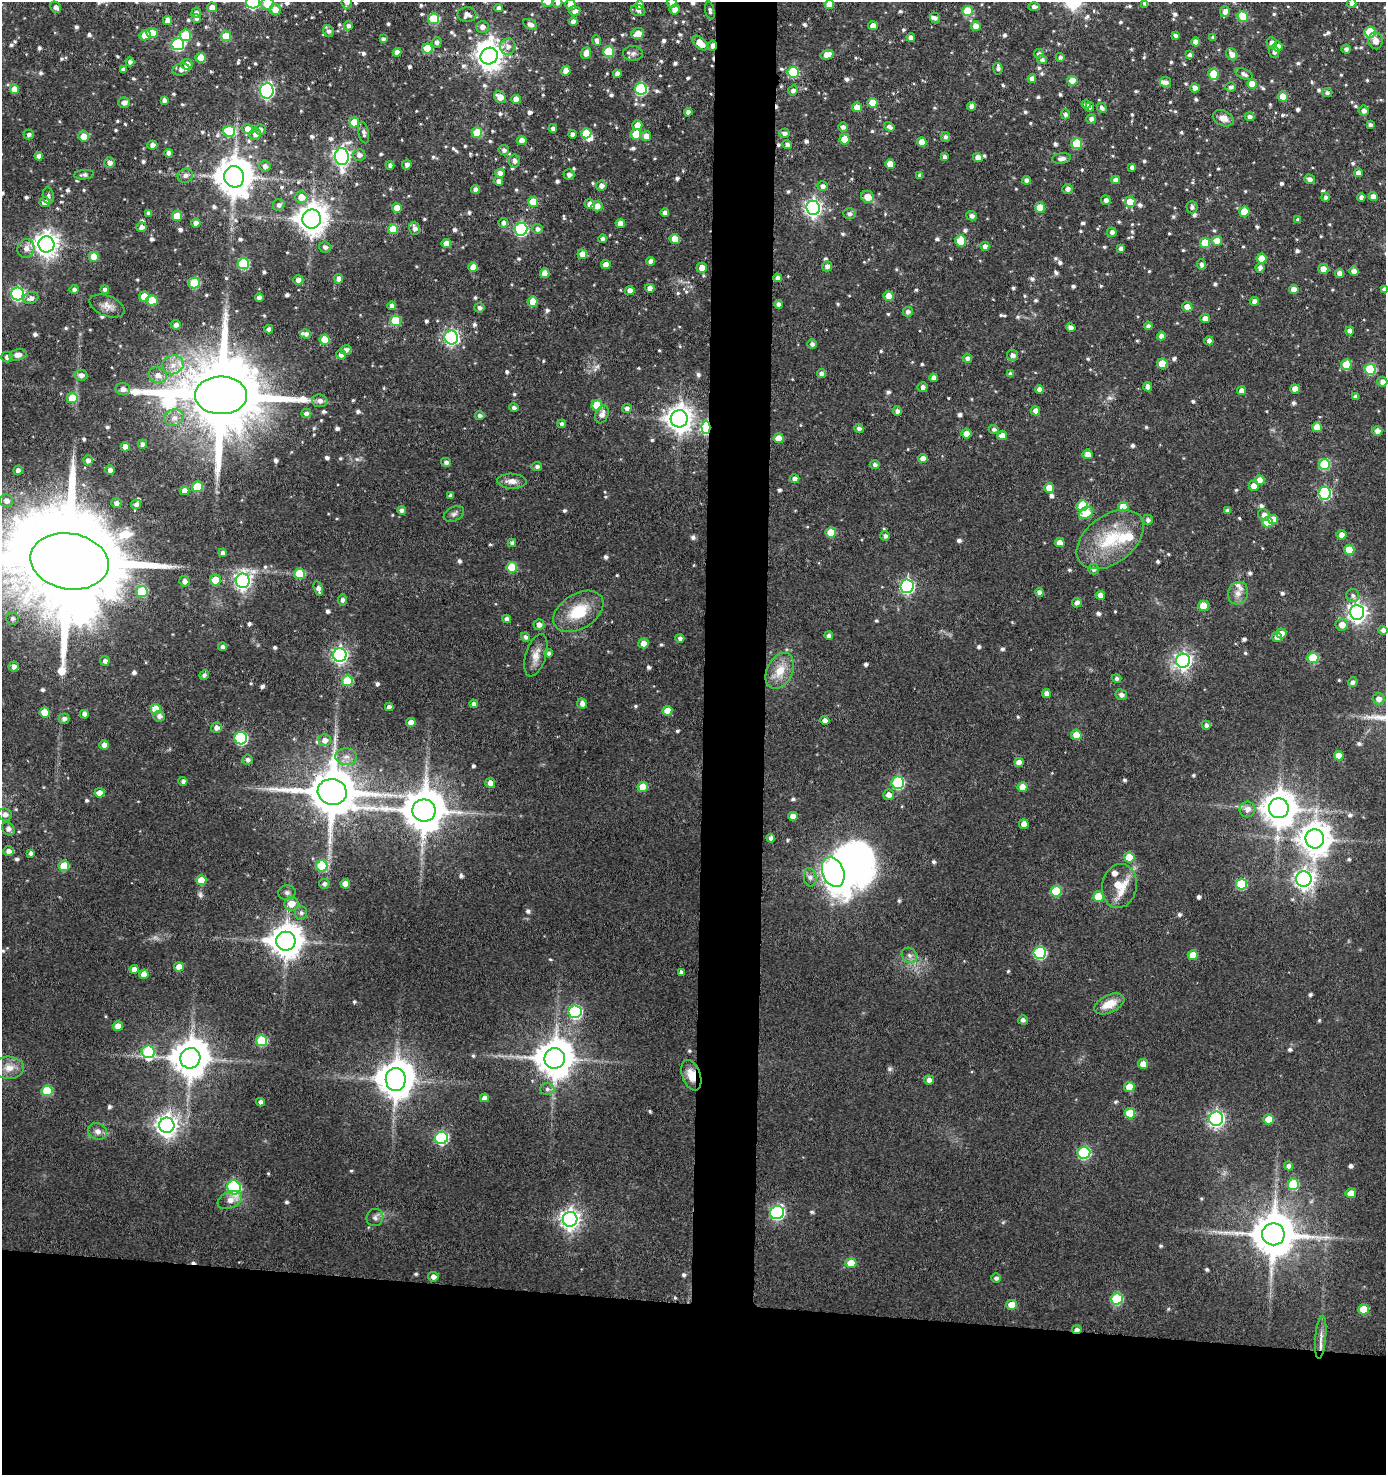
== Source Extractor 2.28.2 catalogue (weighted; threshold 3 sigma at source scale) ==
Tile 8 of 3 x 3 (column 2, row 3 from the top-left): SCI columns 1488-2871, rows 4-1476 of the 4449 x 4424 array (HDU 1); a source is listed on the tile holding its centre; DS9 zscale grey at full resolution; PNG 1388 x 1477 px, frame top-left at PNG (2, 2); each listed source drawn as its Kron ellipse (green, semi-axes under 4 px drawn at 4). Shown black and unused: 16% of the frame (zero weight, under 3 of 5 exposures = <1% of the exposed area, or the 3 px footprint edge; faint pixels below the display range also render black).
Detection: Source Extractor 2.28.2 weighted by HDU 2 'WHT'; one run over the whole footprint, this tile lists its part. Background 0.0972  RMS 0.007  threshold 0.0317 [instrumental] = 3 sigma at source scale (4.5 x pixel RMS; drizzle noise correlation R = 1.50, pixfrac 1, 0.05/0.05 arcsec/px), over >= 5 px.
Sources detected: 855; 1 too faint to see at this stretch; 4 inside a brighter object's white glare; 4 cosmic-ray / hot-pixel residue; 1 long thin detection or spike segment (spike, bleed or trail) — neither listed nor drawn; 9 inside a brighter listed object's ellipse — not listed separately; of the other 836, all 500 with FLUX_AUTO >= 2.04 (the completeness limit of this list) listed and drawn (336 fainter detections not listed), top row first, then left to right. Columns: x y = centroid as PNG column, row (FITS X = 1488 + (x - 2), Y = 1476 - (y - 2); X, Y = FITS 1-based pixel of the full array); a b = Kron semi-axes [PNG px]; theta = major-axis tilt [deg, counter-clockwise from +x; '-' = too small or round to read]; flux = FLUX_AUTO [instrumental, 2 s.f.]
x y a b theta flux
253 2 7 6 - 100
347 2 7 5 84 4.5
547 2 5 5 - 3.7
558 3 5 5 - 2.3
672 3 5 5 - 4.9
1145 3 4 4 - 2.1
1352 3 5 5 - 2.6
267 4 6 6 - 20
829 4 5 5 - 9
570 5 5 5 - 7.3
639 5 4 4 - 3.8
56 7 6 5 - 2.9
212 7 5 5 - 6.1
1034 7 6 4 -1 2.7
499 8 4 4 - 3
275 10 6 5 - 6.5
638 10 7 5 -24 2.3
675 10 5 5 - 5
575 11 6 4 6 4.1
710 11 9 4 -78 2.1
967 11 5 5 - 22
1225 11 5 5 - 3.9
196 13 5 5 - 2.9
467 15 9 7 -3 4
1243 16 5 5 - 22
935 18 5 5 - 2.4
196 19 4 4 - 2.2
434 19 5 5 - 27
168 20 4 4 - 4.8
573 22 4 4 - 4.2
530 24 7 4 -28 3.6
348 26 4 4 - 2.5
873 26 5 4 - 5.1
976 26 5 5 - 5.9
482 27 6 6 - 3.4
329 31 6 5 - 2.7
1370 32 5 5 - 36
152 33 5 5 - 10
638 33 6 5 - 7.9
145 35 5 5 - 13
185 35 6 5 - 28
1175 35 4 3 - 2.1
226 36 5 5 - 17
911 37 4 4 - 3.1
1213 37 4 4 - 2.1
383 39 4 4 - 2.3
596 40 5 4 - 2.9
1375 41 8 7 - 4.5
437 42 5 5 - 2.3
1196 42 4 4 - 4.7
700 43 9 5 -41 11
1272 43 5 5 - 3.4
178 44 6 6 - 76
508 46 8 7 - 4.4
712 46 5 3 - 4.5
1278 47 5 5 - 6.4
427 48 5 5 - 18
1346 49 4 4 - 2.2
609 51 5 5 - 32
397 52 4 4 - 3.7
1274 52 6 5 - 2.2
586 53 6 5 - 6.1
633 53 10 7 -2 2.7
1039 54 5 4 - 2.4
1232 54 6 5 - 4.5
827 55 6 4 16 8.4
1190 55 4 4 - 2.6
489 56 9 8 - 730
1060 57 4 4 - 2.2
201 58 5 5 - 13
1042 59 5 4 - 2.3
130 62 4 4 - 3
187 64 6 5 - 5.2
123 69 4 4 - 2.7
181 69 8 6 14 3.9
998 69 6 4 -82 2.1
566 71 5 4 - 6.4
793 72 5 5 - 41
617 74 4 4 - 3.8
1213 74 6 5 - 20
1244 74 9 5 -26 2.7
1032 79 4 4 - 4.1
1072 81 5 5 - 14
1166 82 5 5 - 2.6
1252 84 5 4 - 9.8
1231 87 5 5 - 2.1
1195 88 4 4 - 3.4
14 89 5 4 - 7.2
641 89 6 6 - 73
267 91 8 6 86 160
793 91 5 5 - 3.1
1327 93 5 4 - 2.1
500 97 6 5 - 6.8
1283 97 5 5 - 14
516 99 5 4 - 6.9
164 100 4 4 - 2.4
124 103 6 5 - 3.8
872 103 5 5 - 12
1086 104 4 4 - 2.7
972 106 4 4 - 3.6
857 107 5 5 - 7.7
1090 107 4 4 - 2.1
1102 108 5 4 - 2.3
1364 111 5 5 - 3.3
688 112 4 4 - 3.7
1065 114 5 4 - 2.4
1249 117 5 4 - 2.9
1223 118 11 7 -23 5.5
1091 119 5 4 - 2.5
354 122 5 5 - 17
637 125 5 5 - 7.5
1370 125 4 3 - 2.2
843 127 5 4 - 2.6
889 127 6 4 -36 2.5
553 128 4 4 - 2.7
248 129 5 5 - 6.8
260 129 5 5 - 2.7
229 131 6 5 - 36
363 133 11 5 -77 2.9
477 133 5 5 - 23
586 133 5 5 - 20
784 133 5 5 - 2.5
255 134 6 5 - 3.2
572 134 4 4 - 2.9
636 134 5 5 - 20
29 135 5 5 - 2.2
84 136 5 5 - 8.2
646 136 5 5 - 5.8
946 137 5 4 - 2.3
844 140 5 5 - 14
522 141 5 4 - 5.9
922 142 5 4 - 9.8
1077 144 5 5 - 33
152 145 5 4 - 3.8
787 145 5 4 - 2.4
504 150 5 5 - 2.4
169 153 4 4 - 3.6
359 155 6 6 - 3.1
39 156 4 4 - 3.9
342 157 8 7 - 280
945 157 4 4 - 2.8
978 157 5 4 - 4.8
1061 159 9 5 7 3.2
514 161 6 5 - 2.8
110 163 5 5 - 3.5
890 164 5 4 - 9.6
390 165 4 4 - 2.9
407 165 5 4 - 3.2
265 166 5 5 - 3.1
1132 167 4 4 - 2.5
500 173 4 4 - 4.2
1358 173 4 4 - 4.3
84 175 10 4 5 2.3
569 175 5 5 - 2.8
920 175 4 4 - 2.2
185 176 8 7 - 3.2
234 177 11 10 - 1800
1309 179 5 4 - 3.2
1026 180 4 4 - 2.9
1116 180 4 4 - 4.4
498 181 4 4 - 3.1
601 186 5 5 - 3.5
823 186 5 5 - 3.3
475 189 4 4 - 2.9
1067 189 5 5 - 3.3
48 196 8 5 -80 2.1
1373 196 4 4 - 4.1
301 197 6 5 - 8.2
868 197 6 6 - 8
1325 197 4 4 - 2.2
1361 197 4 4 - 2.8
1106 200 5 4 - 2.9
45 202 5 5 - 4.7
533 202 5 5 - 15
1130 202 5 5 - 12
590 204 5 5 - 4
279 205 6 5 - 2.7
597 206 5 5 - 5.8
1192 207 6 5 - 2.2
397 208 5 5 - 9.1
813 208 7 7 - 250
1040 208 5 5 - 14
1244 212 5 5 - 18
149 213 4 4 - 2.2
665 213 4 4 - 3.5
849 214 6 5 - 2.5
177 216 5 5 - 17
972 216 5 4 - 2.9
312 219 9 9 - 1000
1298 220 4 4 - 2.2
196 223 4 4 - 3.7
503 223 5 4 - 2.6
620 223 4 4 - 6.2
141 227 5 4 - 3
414 228 7 5 -75 3
393 229 5 5 - 16
521 229 6 6 - 110
537 229 5 5 - 2.8
1112 232 5 4 - 2.5
603 239 4 4 - 2.3
675 239 5 5 - 12
961 241 5 5 - 19
1217 241 5 5 - 8.6
1205 243 5 5 - 19
46 244 8 8 - 620
446 244 5 4 - 7.7
985 246 4 4 - 3
325 247 6 5 - 2.7
26 248 9 8 - 4.7
1121 248 4 4 - 2.8
582 254 5 4 - 6.4
94 257 5 5 - 15
1262 258 5 5 - 11
651 261 4 4 - 4.2
243 264 5 5 - 56
606 264 5 4 - 5.8
1202 264 5 4 - 2.5
827 266 5 5 - 3.3
473 267 5 5 - 6.5
702 268 5 5 - 7.4
1260 268 5 4 - 3
1323 269 5 5 - 5.7
1354 271 5 4 - 3.6
545 273 5 4 - 7.4
1339 273 4 4 - 3.8
777 278 4 4 - 2.6
339 279 5 4 - 3.6
298 280 5 5 - 3.6
194 283 5 5 - 33
650 288 4 4 - 4.5
74 289 4 4 - 2.3
105 289 4 4 - 2.4
1294 289 5 4 - 5.8
1384 289 4 4 - 2.5
630 291 4 4 - 4.8
18 294 6 6 - 120
888 296 5 5 - 7.8
144 297 5 5 - 12
259 297 4 4 - 3.3
31 298 8 6 21 2.9
152 300 5 5 - 18
1254 301 4 4 - 3.7
533 302 5 5 - 10
779 304 4 4 - 2.8
107 306 18 10 -21 5.8
392 306 4 4 - 3
1187 307 5 5 - 6.3
479 308 5 4 - 2.5
908 312 5 5 - 2.6
1205 318 4 4 - 4.2
396 321 5 5 - 30
176 325 5 4 - 2.8
1148 326 4 4 - 2.8
1071 327 5 4 - 3.5
269 329 4 4 - 3
1350 331 4 4 - 3.3
306 334 5 4 - 2.2
1161 336 4 4 - 3.3
451 337 7 7 - 160
325 340 5 5 - 17
1209 341 4 4 - 3.1
812 344 5 5 - 2.4
346 350 5 5 - 2.9
341 354 5 5 - 3.8
18 355 9 5 13 4.6
1013 355 6 5 - 3.3
7 357 6 5 - 2.9
967 358 5 4 - 2.6
1162 364 5 5 - 15
173 365 11 9 18 7.2
1346 365 5 5 - 14
1370 369 5 5 - 36
821 373 5 4 - 2.9
1010 374 4 4 - 2.3
81 375 6 5 - 3.5
158 375 9 7 -16 5.3
934 378 4 4 - 4
1382 382 5 5 - 3.5
923 387 5 5 - 2.9
1148 387 5 4 - 3.2
123 389 7 6 - 3.7
1295 389 4 4 - 6
1039 390 4 4 - 5.2
1242 391 4 4 - 5.6
221 395 26 19 0 12000
1356 396 4 4 - 2.7
72 398 5 5 - 19
320 401 7 6 - 3.2
597 405 5 5 - 25
514 408 5 4 - 2.2
627 408 5 4 - 2.7
897 411 5 4 - 2.9
1035 411 5 4 - 3.5
306 413 5 4 - 2.5
602 414 9 6 69 4.5
480 416 5 4 - 2.4
174 418 10 8 11 5
679 419 8 8 - 760
562 424 4 4 - 2.2
1317 427 5 5 - 7.9
706 428 6 4 -90 78
859 428 4 4 - 2.5
994 429 5 4 - 2.2
1377 431 5 5 - 3.9
966 434 5 5 - 5.1
1002 435 5 4 - 5.3
779 438 5 5 - 8.3
142 444 4 4 - 2.5
125 447 4 4 - 4.5
1088 454 5 4 - 5.8
923 458 4 4 - 5.5
88 460 5 5 - 2.5
446 462 5 4 - 2.5
875 465 5 4 - 2.3
1325 465 5 5 - 34
537 466 5 4 - 2.3
18 470 5 4 - 3.1
110 470 5 4 - 3
795 479 4 4 - 4
1260 480 5 5 - 8.7
512 481 15 7 -2 5.1
1254 486 5 5 - 5.2
197 487 5 5 - 25
1049 488 5 5 - 7.9
185 491 5 4 - 5.2
1324 493 6 6 - 82
451 495 4 4 - 2.3
6 501 7 6 - 4
116 503 5 5 - 2.7
136 504 5 4 - 2.9
1082 506 5 5 - 28
1123 507 5 5 - 12
402 510 4 4 - 2.3
1227 511 4 3 - 2.4
1086 513 7 5 30 20
454 514 11 7 24 2.6
1264 515 6 5 - 3.9
1273 519 5 4 - 9.1
1148 520 5 5 - 2.1
1267 522 5 5 - 16
831 532 5 5 - 15
1341 535 5 4 - 4.6
885 536 5 5 - 2.3
1110 539 38 24 37 38
512 543 4 4 - 2
1060 543 5 4 - 6.3
1349 550 5 5 - 18
223 553 4 4 - 2.5
69 561 39 28 -10 30000
512 567 5 5 - 23
1093 569 5 5 - 2.4
299 574 5 5 - 25
215 580 5 5 - 12
184 581 5 5 - 2.8
243 581 7 7 - 250
907 586 6 6 - 150
318 589 7 4 -73 3.3
142 592 5 5 - 29
1039 592 4 4 - 3.1
1238 593 11 10 - 5.2
1100 595 4 4 - 4.6
1353 595 6 6 - 2.2
342 600 5 4 - 2.1
1077 602 5 4 - 3
1203 606 5 5 - 13
578 611 27 17 32 25
1357 612 7 7 - 350
12 619 6 6 - 2.3
507 619 4 4 - 2.8
539 625 5 5 - 3.8
1342 625 6 6 - 6.4
1383 630 4 4 - 2.9
1281 633 5 5 - 6.1
829 636 4 4 - 2.4
526 637 5 4 - 2.3
1277 637 5 5 - 4.6
680 638 4 4 - 2.4
644 643 5 5 - 6.9
222 647 4 4 - 2.4
549 653 4 4 - 2.1
340 655 7 7 - 200
536 655 22 10 73 7.4
1313 658 5 5 - 34
105 661 5 4 - 2.8
1183 661 7 7 - 270
14 667 5 5 - 3.3
780 671 19 13 64 14
204 675 5 4 - 2.1
1117 679 4 4 - 2.1
347 681 5 5 - 30
1353 682 5 4 - 2.2
1046 693 4 4 - 3.6
1121 695 6 5 - 2.1
1379 699 6 5 - 4.4
474 704 4 4 - 2.8
582 704 5 5 - 3.4
389 707 4 4 - 3.1
156 709 5 5 - 21
667 711 5 5 - 10
45 712 5 5 - 12
84 714 4 4 - 3.6
159 716 6 5 - 3.2
64 719 5 5 - 2.6
825 720 4 4 - 4.3
411 723 5 4 - 6.8
1206 725 4 4 - 2.1
216 728 5 5 - 3
1076 735 5 5 - 7.7
241 738 6 6 - 75
325 740 6 6 - 4.4
104 745 4 4 - 4.4
1339 756 5 4 - 8.6
346 757 11 8 -3 4.8
248 760 5 5 - 2.3
1019 762 4 4 - 5.5
183 781 4 4 - 2.2
490 783 5 5 - 5
898 783 6 6 - 70
643 787 5 5 - 13
1023 787 5 5 - 7.8
332 792 14 13 - 3700
99 793 5 4 - 6.1
889 795 5 5 - 4.2
1279 808 10 10 - 1400
1247 809 8 8 - 4.4
424 810 11 11 - 2800
5 814 7 6 - 3.4
793 816 5 4 - 7.1
1024 824 5 4 - 5.6
8 829 7 5 -52 3.4
771 838 4 4 - 3
1315 839 9 9 - 1100
8 851 5 5 - 3.7
31 853 4 4 - 2.2
1129 857 5 5 - 14
64 866 5 5 - 21
322 866 6 5 - 35
833 872 15 10 -68 560
810 877 9 6 -80 2.7
1304 879 7 7 - 370
201 880 5 5 - 13
324 884 5 5 - 2.1
345 884 5 4 - 7.4
1241 884 5 5 - 37
1119 886 22 17 80 21
1056 891 5 5 - 29
287 893 9 7 -1 2.5
1098 897 5 5 - 18
291 904 7 6 - 8.3
301 913 7 6 - 2.1
286 941 9 9 - 1300
1040 953 6 6 - 67
909 955 8 7 - 2.8
1193 955 5 5 - 11
179 967 5 4 - 7.3
134 969 4 4 - 4.2
681 972 4 4 - 2.5
144 974 5 4 - 7.6
1109 1004 16 9 25 11
575 1012 6 6 - 96
1023 1020 5 4 - 2.2
118 1026 5 5 - 6.4
261 1041 5 5 - 38
148 1052 6 6 - 44
190 1058 10 10 - 1900
555 1058 10 10 - 2000
1143 1064 5 5 - 6.1
9 1068 15 11 -2 7.9
691 1075 16 9 -71 9.3
396 1079 11 10 - 1800
929 1080 5 5 - 3.1
1129 1087 5 5 - 12
547 1089 7 6 - 2.4
47 1091 5 5 - 29
484 1098 4 4 - 3.8
261 1102 4 4 - 3.2
1130 1113 5 5 - 18
1216 1119 7 7 - 200
1269 1119 5 5 - 12
167 1125 7 7 - 510
97 1131 9 8 - 4
442 1138 6 6 - 94
1084 1153 6 6 - 73
1288 1166 4 4 - 2.9
1293 1184 5 5 - 35
234 1187 7 6 - 76
1351 1193 5 4 - 8.6
230 1200 13 8 24 5.5
777 1213 7 6 - 130
375 1217 9 8 - 2.7
570 1219 7 7 - 380
1273 1234 11 11 - 2900
851 1263 5 5 - 13
433 1277 5 4 - 3.5
996 1278 5 4 - 2.3
1117 1299 6 5 - 46
1012 1305 5 5 - 11
1364 1309 5 5 - 19
1077 1329 5 3 - 3.1
1321 1337 21 5 85 4.8
Overlapping masked pixels (flux is a lower limit): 4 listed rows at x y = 712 46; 706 428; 691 1075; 1077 1329
Isophote crosses this tile's border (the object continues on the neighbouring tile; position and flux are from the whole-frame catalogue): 12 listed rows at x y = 253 2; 347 2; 547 2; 558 3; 672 3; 1145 3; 1352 3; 267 4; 829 4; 1384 289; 69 561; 1383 630